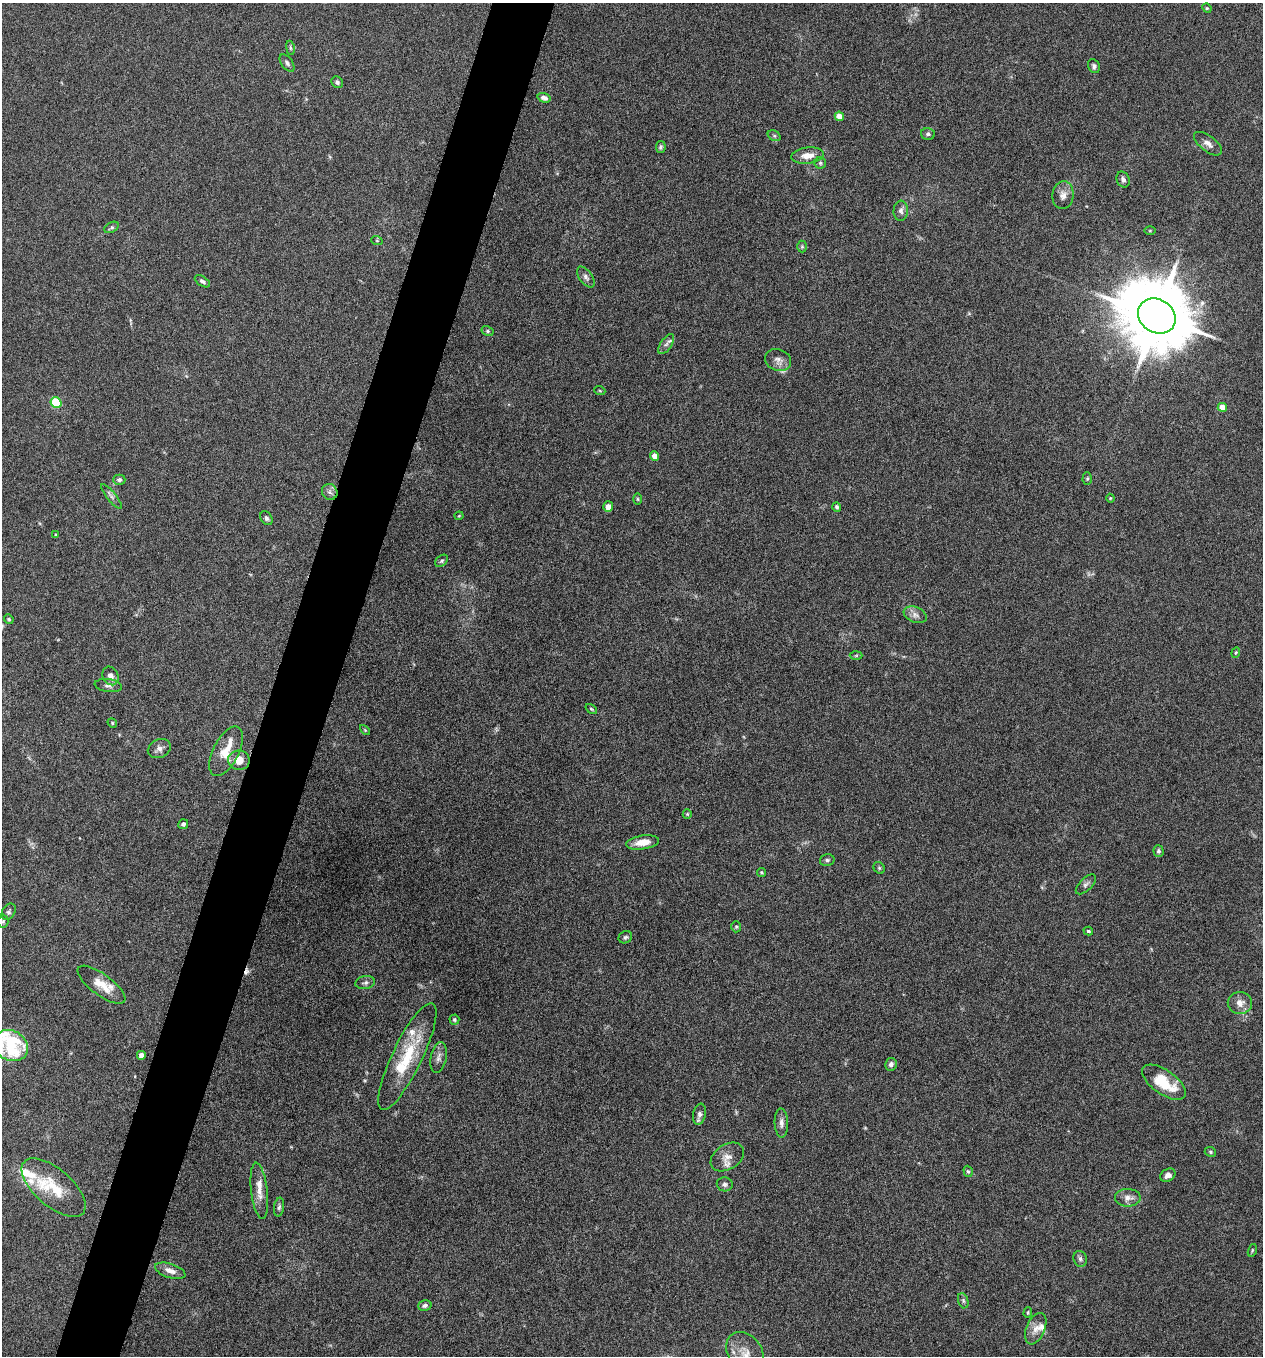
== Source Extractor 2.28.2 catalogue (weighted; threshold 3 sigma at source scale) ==
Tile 7 of 4 x 4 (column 3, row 2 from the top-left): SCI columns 2659-3919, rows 2721-4074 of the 5448 x 5438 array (HDU 1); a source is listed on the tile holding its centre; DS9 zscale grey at full resolution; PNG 1265 x 1358 px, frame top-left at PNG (2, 3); each listed source drawn as its Kron ellipse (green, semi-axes under 4 px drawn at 4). Shown black and unused: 5% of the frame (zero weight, under 5 of 9 exposures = <1% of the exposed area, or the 3 px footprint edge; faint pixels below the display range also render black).
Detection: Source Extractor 2.28.2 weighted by HDU 2 'WHT'; one run over the whole footprint, this tile lists its part. Background 0.0659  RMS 0.0032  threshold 0.0131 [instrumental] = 3 sigma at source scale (4.09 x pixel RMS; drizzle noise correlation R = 1.36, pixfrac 0.8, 0.05/0.05 arcsec/px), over >= 5 px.
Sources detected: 105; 1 inside a brighter object's white glare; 1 cosmic-ray / hot-pixel residue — neither listed nor drawn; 7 inside a brighter listed object's ellipse — not listed separately; the other 96 listed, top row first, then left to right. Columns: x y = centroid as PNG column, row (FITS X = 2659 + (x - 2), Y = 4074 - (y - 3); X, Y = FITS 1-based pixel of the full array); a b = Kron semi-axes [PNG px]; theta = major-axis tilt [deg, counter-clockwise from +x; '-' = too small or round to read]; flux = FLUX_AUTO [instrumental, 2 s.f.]
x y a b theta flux
1207 8 5 4 - 0.35
290 48 7 3 -81 0.41
287 63 10 5 -53 0.81
1094 66 7 5 -63 0.76
337 82 6 5 - 0.61
544 98 7 4 -18 1.3
839 116 5 4 - 3
928 134 7 5 -13 0.64
774 136 7 5 -30 0.49
1208 144 16 7 -37 1.9
661 147 6 5 - 0.54
808 156 16 8 6 3.2
820 163 6 5 - 0.53
1123 180 8 6 -66 0.93
1063 195 14 10 83 2.2
901 211 10 7 86 1.1
111 227 8 5 27 0.54
1150 230 5 3 - 0.29
377 241 6 3 -19 0.27
802 247 6 5 - 0.42
586 277 12 6 -54 1.2
202 281 8 4 -32 0.77
1157 316 20 16 -33 3300
488 331 6 4 -28 0.47
666 344 11 5 56 0.98
778 360 13 10 -21 2
600 391 5 3 - 0.28
56 403 5 5 - 18
1222 407 5 4 - 3.6
655 456 5 4 - 2.3
1087 479 6 4 89 0.45
119 480 6 5 - 0.71
330 492 8 7 - 1.2
112 497 15 4 -51 1
1110 498 4 3 - 0.27
637 499 6 4 -89 0.36
608 507 5 5 - 1.7
837 507 5 4 - 0.58
459 516 4 4 - 0.26
266 518 7 5 -58 0.69
56 535 4 4 - 0.3
442 561 7 5 41 0.57
915 615 12 7 -22 1.4
9 619 5 4 - 0.39
1236 653 5 4 - 0.34
856 655 6 4 2 0.38
110 676 10 7 -64 1.8
108 686 13 6 -8 1.2
591 709 6 4 -36 0.4
112 723 5 4 - 0.35
365 730 6 3 -45 0.29
159 749 12 9 26 1.5
226 751 27 13 63 5.7
239 760 10 10 - 3.8
687 814 5 4 - 0.37
183 824 5 4 - 0.76
643 842 16 7 9 3.7
1159 851 6 5 - 0.64
827 860 7 6 - 0.67
879 868 6 5 - 0.46
761 872 4 4 - 0.36
1086 884 12 6 44 0.96
9 912 9 6 58 0.76
3 921 6 5 - 0.54
736 927 5 4 - 0.4
1088 931 5 3 - 0.4
625 937 7 6 - 0.62
365 983 10 6 10 0.92
101 985 28 10 -36 5
1240 1003 12 11 - 2.5
454 1019 5 5 - 0.42
11 1046 18 15 -31 6.6
141 1055 4 4 - 1.4
407 1056 59 15 64 14
439 1057 15 8 80 1.6
891 1064 6 6 - 1.2
1164 1082 25 12 -35 9.7
699 1114 11 6 78 1.1
781 1123 14 7 -88 1.6
1210 1152 6 4 -24 0.45
727 1157 18 12 33 3.1
968 1171 6 4 -71 0.46
1168 1175 8 6 31 1.2
725 1184 8 7 - 0.79
54 1188 39 18 -41 11
259 1191 28 8 -83 3.2
1128 1198 13 9 -1 2.1
279 1207 9 5 84 0.69
1252 1250 6 4 72 0.34
1080 1259 8 6 -72 0.86
170 1271 16 7 -18 2.2
963 1301 8 5 -71 0.59
425 1306 7 5 16 0.75
1028 1313 5 4 - 0.36
1036 1329 16 9 67 2.6
745 1353 23 17 -56 5.2
Isophote crosses this tile's border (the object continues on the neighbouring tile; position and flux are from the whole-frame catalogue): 1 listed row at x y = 745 1353